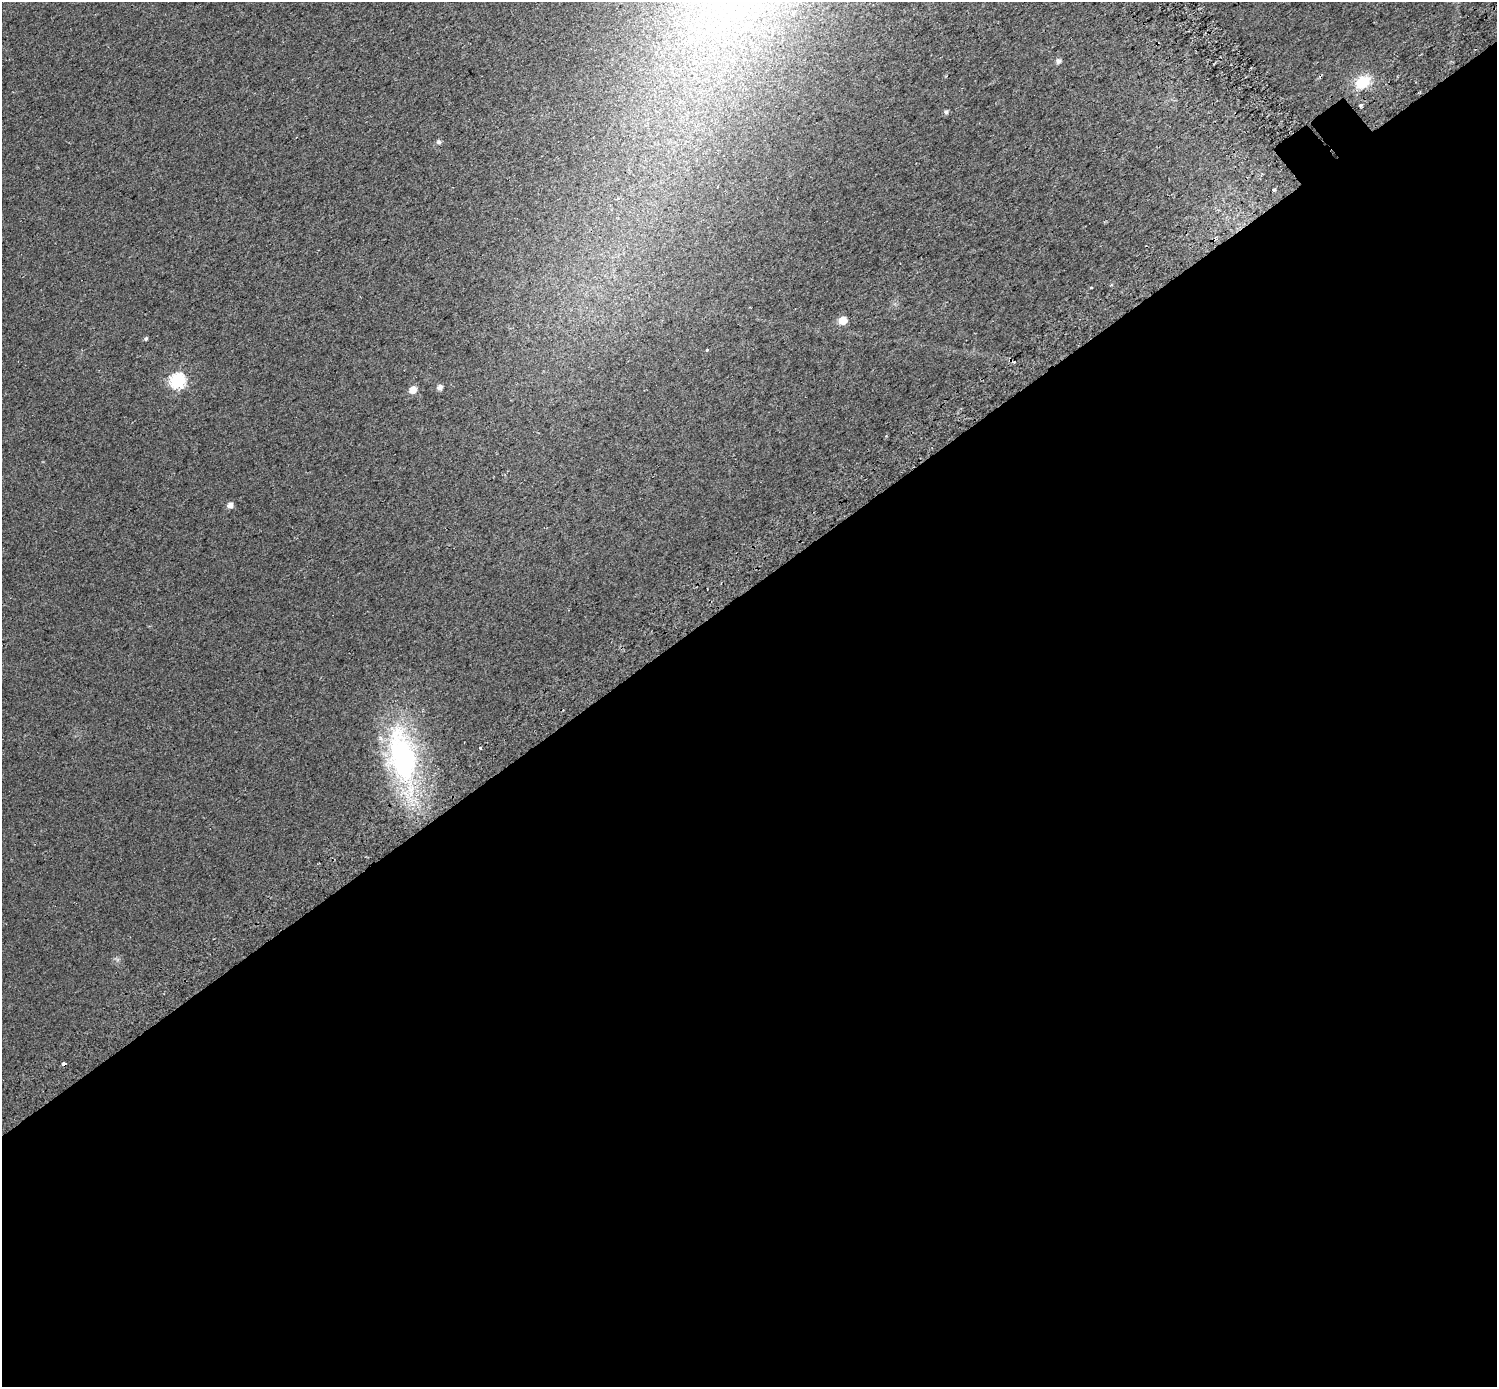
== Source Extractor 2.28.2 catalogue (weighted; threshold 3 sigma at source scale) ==
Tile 15 of 4 x 4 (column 3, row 4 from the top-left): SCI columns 3051-4545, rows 223-1607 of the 6105 x 6047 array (HDU 1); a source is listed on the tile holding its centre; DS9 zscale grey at full resolution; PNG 1499 x 1389 px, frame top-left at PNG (2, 2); no overlay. Shown black and unused: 58% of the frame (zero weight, under 2 of 3 exposures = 4% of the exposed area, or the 3 px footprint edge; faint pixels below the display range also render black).
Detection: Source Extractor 2.28.2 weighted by HDU 2 'WHT'; one run over the whole footprint, this tile lists its part. Background 0.0303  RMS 0.01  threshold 0.047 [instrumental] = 3 sigma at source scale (4.5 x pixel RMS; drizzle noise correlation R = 1.50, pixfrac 1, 0.0396/0.0396 arcsec/px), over >= 5 px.
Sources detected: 18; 2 cosmic-ray / hot-pixel residue — not listed; the other 16 listed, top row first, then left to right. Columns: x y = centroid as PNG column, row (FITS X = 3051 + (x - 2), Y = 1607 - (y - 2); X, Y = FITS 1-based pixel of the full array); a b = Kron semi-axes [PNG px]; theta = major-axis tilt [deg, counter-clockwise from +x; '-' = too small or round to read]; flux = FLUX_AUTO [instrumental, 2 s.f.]
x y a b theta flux
1058 61 7 6 - 2.6
1362 82 16 12 35 25
1361 105 3 3 - 3.2
946 112 5 5 - 2.4
439 142 6 6 - 2.1
1273 190 4 3 - 5.9
843 320 6 5 - 20
146 338 5 4 - 1.6
707 350 3 3 - 4.3
1014 362 3 3 - 21
178 381 7 7 - 170
440 388 5 5 - 4.5
413 390 6 6 - 11
230 505 6 5 - 6.3
480 748 3 3 - 6.1
402 756 82 38 -79 190